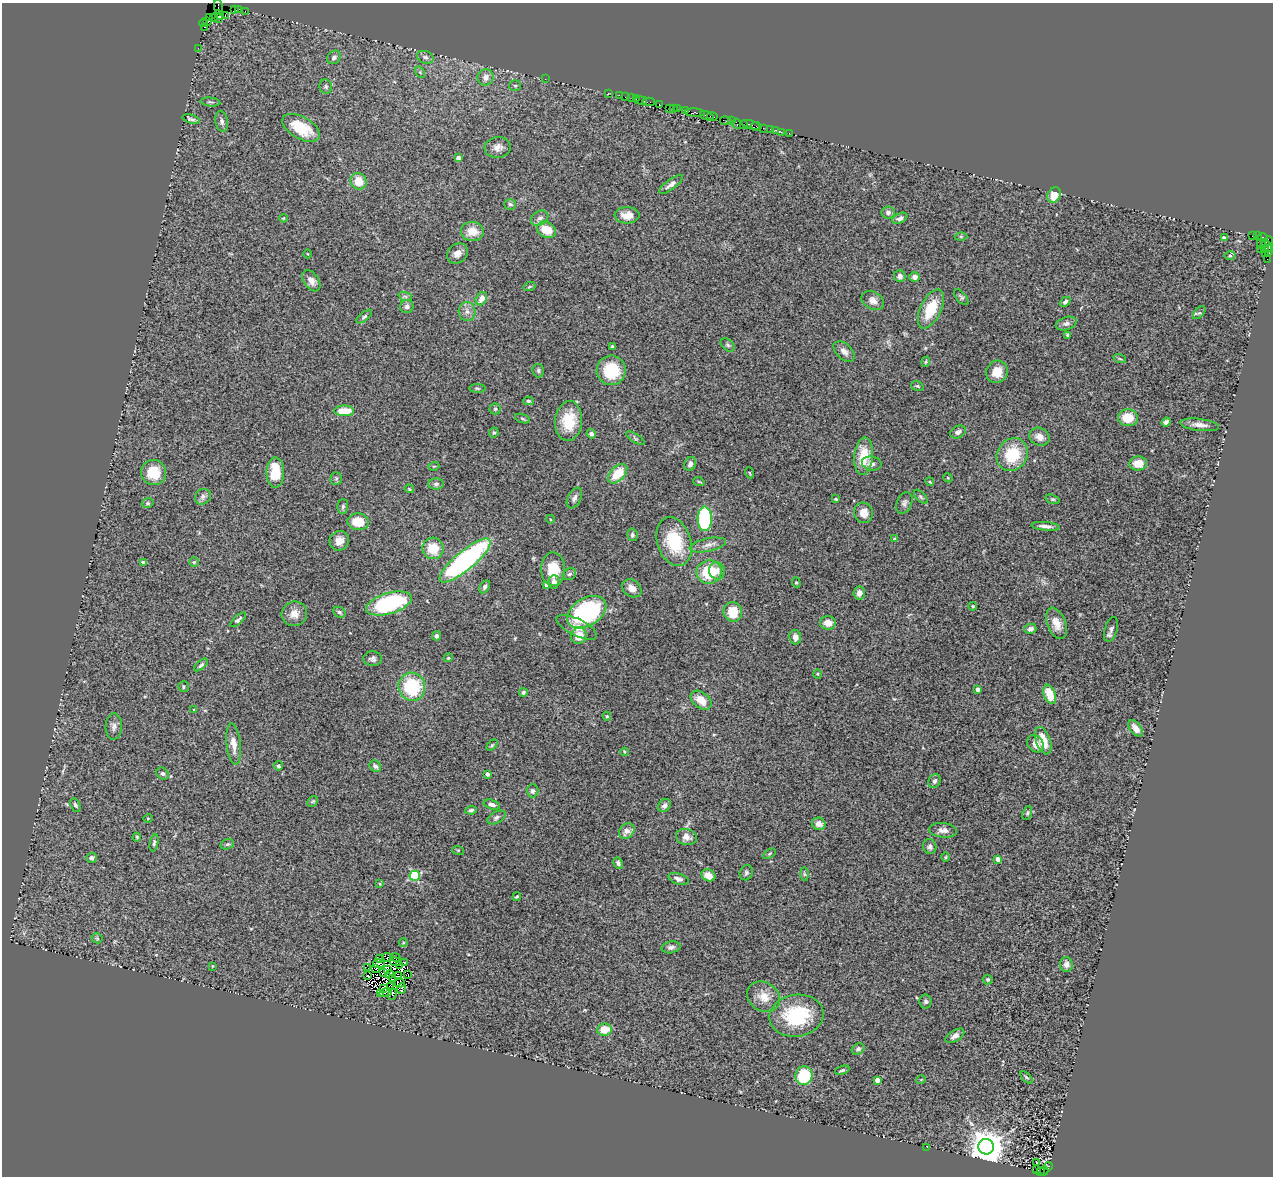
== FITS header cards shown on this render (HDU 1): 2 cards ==
NAXIS1  =                 1271
NAXIS2  =                 1174

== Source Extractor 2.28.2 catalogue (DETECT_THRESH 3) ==
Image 1271 x 1174 px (HDU 1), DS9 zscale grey, 1 PNG px = 1 image px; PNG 1275 x 1178 px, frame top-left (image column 1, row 1174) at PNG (2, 3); each listed source drawn as its Kron ellipse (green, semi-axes under 4 px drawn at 4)
Background 1.67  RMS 0.11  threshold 0.343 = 3 sigma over >= 5 px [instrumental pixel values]
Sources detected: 294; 12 with non-positive FLUX_AUTO (blend fragments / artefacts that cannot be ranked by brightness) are neither listed nor drawn; the other 282 listed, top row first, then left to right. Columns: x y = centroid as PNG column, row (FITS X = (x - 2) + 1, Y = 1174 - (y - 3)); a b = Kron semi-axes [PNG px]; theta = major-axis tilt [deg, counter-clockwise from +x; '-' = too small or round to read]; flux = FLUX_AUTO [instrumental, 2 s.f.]
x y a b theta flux
218 7 7 3 -81 200
234 9 3 2 - 110
239 9 4 3 - 270
245 11 2 2 - 43
219 15 5 2 - 91
225 16 3 2 - 52
210 18 3 2 - 84
214 18 2 2 - 47
218 19 3 3 - 64
207 21 3 2 - 58
204 23 4 2 - 120
205 28 4 2 - 88
198 48 2 2 - 34
334 57 7 6 - 27
425 57 8 6 -19 22
420 72 6 4 -56 12
486 77 8 8 - 51
545 79 2 2 - 19
515 86 6 5 - 12
326 87 7 6 - 18
608 93 2 2 - 41
619 95 2 2 - 49
625 97 2 2 - 55
632 98 2 2 - 110
636 99 2 2 - 82
641 101 6 3 -9 160
210 102 10 4 -7 16
649 102 6 2 -3 160
659 104 3 2 - 120
669 108 2 2 - 49
673 109 3 2 - 120
677 109 4 2 - 150
686 111 4 3 - 260
695 113 10 3 -3 890
707 116 7 3 -23 400
713 116 5 3 - 440
191 119 9 3 -13 17
731 120 3 2 - 180
222 121 10 6 -79 30
726 121 6 3 -10 220
737 124 5 3 - 130
743 124 2 2 - 69
751 125 10 3 -17 580
756 126 5 3 - 250
301 128 21 11 -29 210
763 128 2 2 - 5.5
771 129 3 3 - 190
776 130 3 2 - 69
781 132 3 2 - 63
789 133 4 2 - 30
498 147 13 10 6 53
458 158 4 4 - 62
358 181 8 8 - 110
671 184 14 5 37 35
1054 195 8 6 63 120
510 204 6 5 - 16
888 213 6 6 - 26
627 215 12 8 0 73
283 218 4 4 - 6.1
540 218 9 7 32 33
900 218 8 5 26 30
546 230 10 7 -27 150
472 231 11 9 -6 110
1253 235 3 2 - 730
961 236 6 4 -1 9
1257 236 3 2 - 32
1224 238 4 4 - 38
1263 238 5 3 - 110
1269 241 5 2 - 180
1261 244 5 2 - 120
1267 245 7 3 -56 280
1264 248 3 2 - 130
1260 249 2 2 - 55
1269 250 6 4 82 890
1265 253 4 2 - 150
308 254 4 3 - 5.9
457 254 11 9 43 50
1230 256 5 3 - 9.3
1267 259 4 3 - 34
900 276 6 5 - 28
915 277 5 5 - 31
311 281 12 7 -56 48
529 287 6 4 19 10
405 296 7 4 -19 14
961 297 9 4 -50 15
481 299 7 5 59 54
873 301 12 8 -29 55
1065 302 6 4 42 17
407 306 7 6 - 27
931 309 21 10 64 250
467 311 9 8 - 40
1199 313 8 4 46 14
364 317 9 4 39 16
1066 324 11 6 19 29
1067 335 3 3 - 11
728 345 8 5 -42 17
612 346 3 3 - 10
844 351 12 7 -44 44
1120 359 6 4 -19 12
926 362 5 3 - 8.8
611 370 15 14 - 290
538 371 7 6 - 15
997 372 11 10 - 110
917 386 6 4 -20 12
477 388 8 4 -1 13
528 401 5 4 - 12
495 409 5 5 - 12
344 411 10 5 -1 160
1128 418 10 8 -5 150
523 419 8 3 -19 11
569 421 20 13 85 210
1166 422 4 4 - 23
1200 425 19 6 -7 57
958 432 8 6 27 23
494 433 5 5 - 12
591 434 5 4 - 26
1039 437 10 8 -25 58
635 438 11 4 -33 15
1012 455 17 15 57 310
864 456 19 9 85 200
872 463 10 7 -10 43
1138 463 9 7 5 99
690 464 7 5 64 27
434 466 5 3 - 8.3
275 472 15 9 90 240
154 473 13 12 - 200
750 473 5 3 - 6.9
618 474 12 7 45 180
336 478 6 5 - 13
948 478 5 3 - 7
699 482 6 3 -19 8.8
930 482 4 3 - 6.8
436 484 8 5 1 18
409 489 5 4 - 9.2
203 497 8 7 - 27
921 497 8 4 -45 14
574 498 11 6 64 29
836 499 3 3 - 11
1053 499 7 4 -18 12
148 503 6 4 13 13
904 503 11 7 66 27
343 507 7 5 88 15
864 513 10 9 - 77
550 519 4 3 - 6.2
705 519 12 7 -90 820
358 522 10 8 -5 160
1045 526 14 4 -6 39
632 535 6 5 - 16
894 539 4 3 - 6.9
339 541 10 9 - 64
674 542 25 17 -72 340
708 545 18 6 11 50
433 548 11 10 - 170
465 560 32 9 40 1500
143 562 4 3 - 27
194 562 5 5 - 9.8
553 569 17 12 -88 190
717 571 8 7 - 45
709 572 12 12 - 280
569 574 7 5 33 20
554 582 7 5 87 36
796 583 5 4 - 9.3
547 585 4 4 - 42
485 587 7 4 61 19
632 588 10 8 -36 58
859 593 6 6 - 46
389 604 23 10 16 830
973 606 4 4 - 10
339 612 6 5 - 15
587 612 21 14 31 750
733 612 10 9 - 180
294 614 13 12 - 73
238 620 10 4 42 19
828 623 8 6 -1 68
1056 623 16 9 -68 87
577 627 22 8 -26 74
1030 629 6 5 - 28
1111 629 13 6 72 27
436 636 4 4 - 24
579 636 8 7 - 100
795 637 7 6 - 39
448 658 4 3 - 7.5
373 659 9 7 -2 24
201 665 8 4 42 15
818 674 5 3 - 6.8
183 687 5 5 - 12
412 687 14 13 - 460
977 689 4 3 - 34
523 692 4 4 - 18
1050 694 10 6 -69 160
701 700 12 7 -37 93
194 710 3 3 - 4.9
607 716 4 4 - 10
114 727 13 8 88 33
1136 728 10 5 -51 47
1043 741 14 7 -70 150
234 744 21 7 -84 73
1035 744 9 7 -45 63
492 745 6 4 45 10
624 752 4 3 - 6
278 766 5 4 - 14
375 766 6 5 - 23
163 774 7 5 -40 20
487 774 4 3 - 35
934 781 7 5 62 23
532 791 6 6 - 22
313 801 6 4 44 11
492 804 8 4 -17 30
75 805 7 4 -64 16
664 805 7 5 49 26
471 810 6 3 8 16
1027 813 7 4 70 13
497 817 10 5 29 22
148 818 5 3 - 6.4
819 824 7 6 - 59
943 830 14 7 -5 46
627 831 8 7 - 54
137 837 4 4 - 7.7
686 837 10 8 -16 44
154 843 9 4 78 14
227 844 7 5 19 14
930 847 7 6 - 23
458 850 6 4 -17 8.1
769 854 7 4 31 10
946 857 5 3 - 7.9
92 858 5 5 - 23
998 859 4 4 - 79
618 863 6 4 -60 21
746 873 8 6 66 18
804 874 6 4 -88 14
708 875 7 5 -24 82
415 876 5 5 - 670
679 879 10 5 -18 33
380 884 4 3 - 6.7
517 897 4 3 - 9.7
97 938 5 5 - 11
403 943 4 3 - 6.7
671 947 9 6 11 27
387 957 4 2 - 7.8
379 958 3 2 - 12
396 958 4 2 - 38
395 962 5 3 - 3.6
404 962 3 2 - 20
379 964 6 3 -8 0.24
1066 964 7 6 - 35
400 965 2 2 - 12
212 966 4 3 - 5.2
368 968 3 2 - 8.5
375 969 3 2 - 4.2
388 970 3 2 - 2.5
384 973 4 2 - 10
390 974 4 3 - 11
407 975 3 2 - 1
367 976 3 2 - 27
398 976 2 2 - 9.4
392 979 4 2 - 10
988 979 5 5 - 13
400 983 5 3 - 4.2
390 986 3 2 - 1.7
383 988 4 2 - 3.3
401 988 5 4 - 20
386 992 6 3 17 2.6
381 993 4 2 - 6.1
392 994 5 2 - 23
764 997 17 14 -34 100
926 1002 7 6 - 17
797 1016 27 21 8 480
604 1030 7 6 - 130
955 1036 10 5 32 32
858 1049 7 5 29 19
842 1070 7 4 18 12
804 1076 9 8 - 310
1026 1077 7 3 -44 12
877 1080 4 4 - 76
921 1080 5 3 - 5.3
927 1147 3 2 - 5.9
986 1147 8 7 - 18000
1037 1163 2 2 - 4.5
1048 1166 4 3 - 430
1037 1170 3 2 - 35
1040 1171 2 2 - 37
1044 1171 4 3 - 93
At the frame edge (FLAGS 8, measured only in part): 1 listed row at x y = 218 7
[12 non-positive-flux detections neither listed nor drawn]